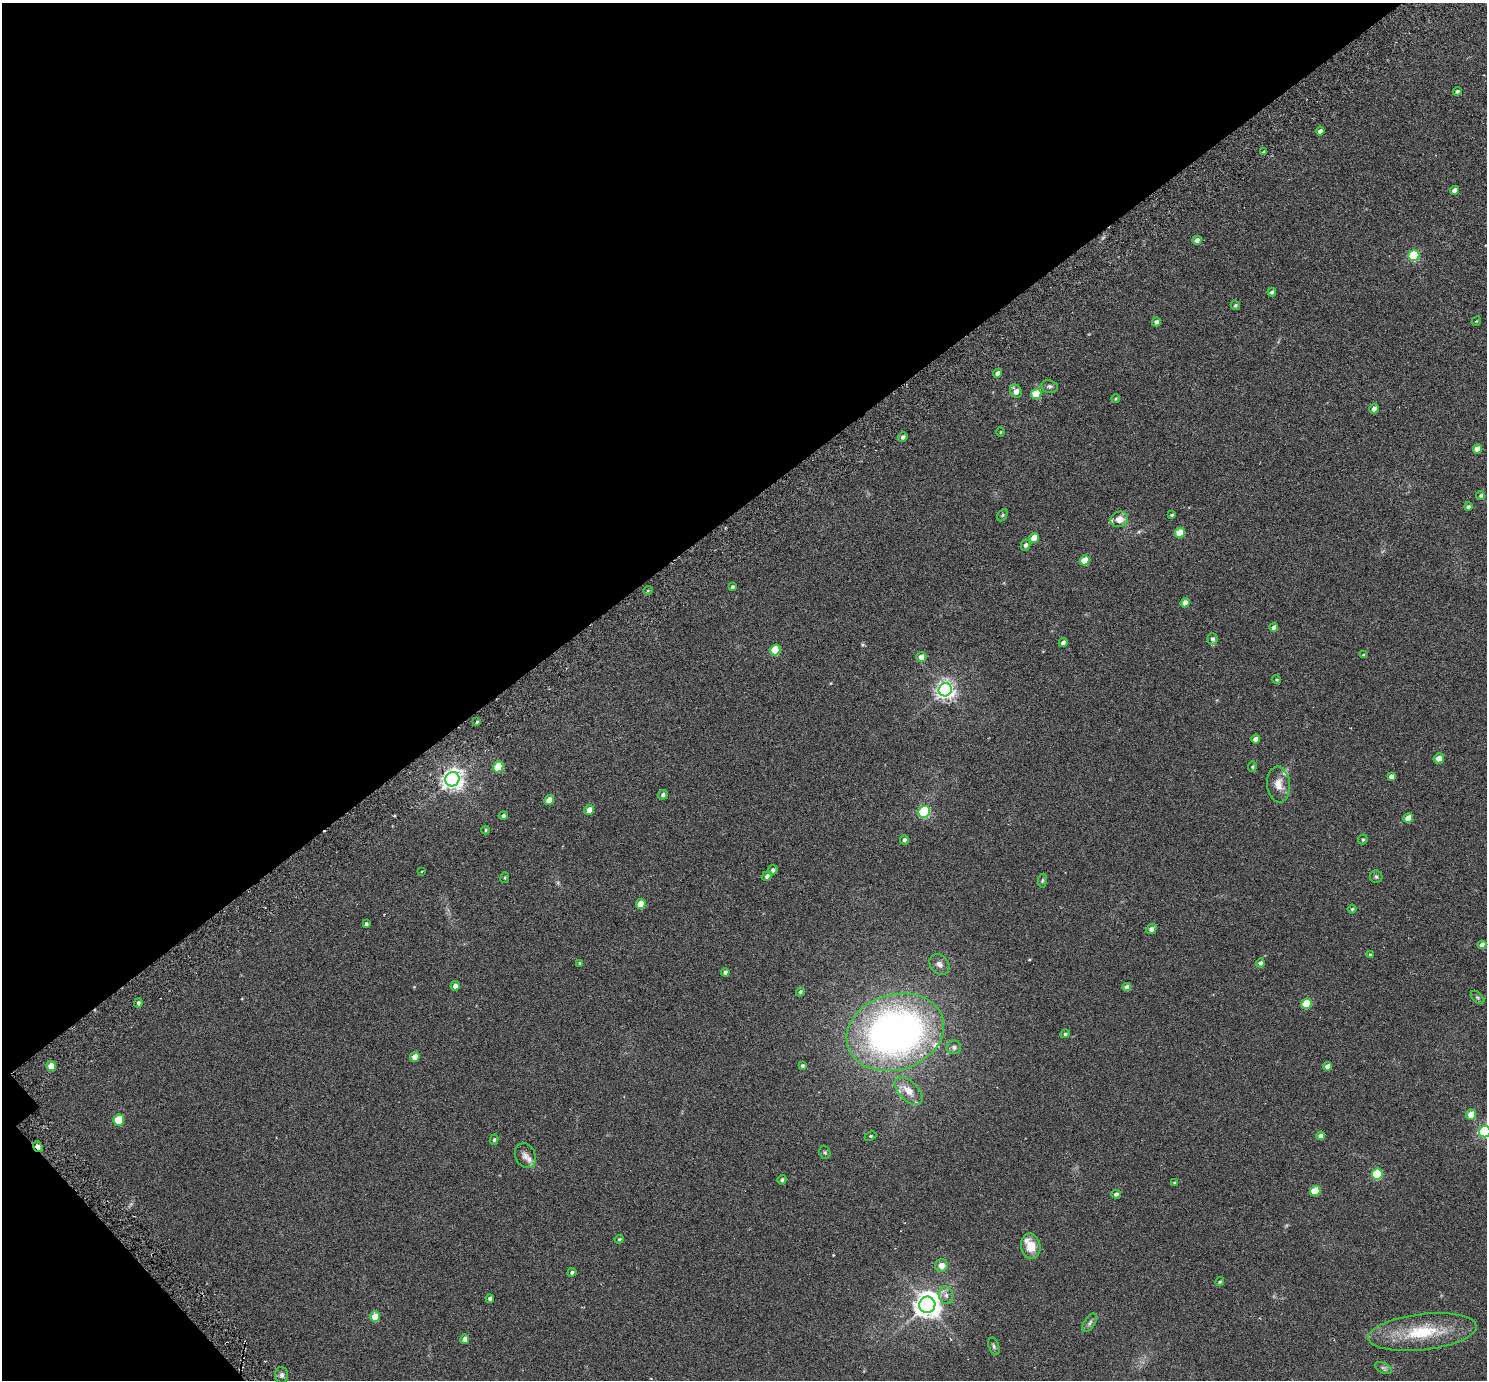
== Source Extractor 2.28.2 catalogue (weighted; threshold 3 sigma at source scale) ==
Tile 5 of 4 x 4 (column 1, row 2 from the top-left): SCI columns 67-1551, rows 2967-4344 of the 6069 x 6069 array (HDU 1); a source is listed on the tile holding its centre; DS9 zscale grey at full resolution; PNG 1489 x 1382 px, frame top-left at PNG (2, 3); each listed source drawn as its Kron ellipse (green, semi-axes under 4 px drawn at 4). Shown black and unused: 38% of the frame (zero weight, under 3 of 6 exposures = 3% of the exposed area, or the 3 px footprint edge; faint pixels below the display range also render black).
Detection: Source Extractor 2.28.2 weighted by HDU 2 'WHT'; one run over the whole footprint, this tile lists its part. Background 0.0263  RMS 0.0071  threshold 0.029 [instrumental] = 3 sigma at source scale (4.09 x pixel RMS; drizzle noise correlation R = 1.36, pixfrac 0.8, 0.05/0.05 arcsec/px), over >= 5 px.
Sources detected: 120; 5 inside a brighter listed object's ellipse — not listed separately; the other 115 listed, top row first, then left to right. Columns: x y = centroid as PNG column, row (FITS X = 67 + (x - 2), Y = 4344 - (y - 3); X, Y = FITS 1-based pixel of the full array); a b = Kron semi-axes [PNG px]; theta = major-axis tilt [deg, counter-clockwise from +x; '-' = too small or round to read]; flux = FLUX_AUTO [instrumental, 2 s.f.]
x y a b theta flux
1457 91 4 4 - 1.2
1320 131 4 4 - 2.3
1264 152 4 3 - 1.2
1455 190 4 4 - 4.4
1197 240 4 4 - 3.5
1414 256 6 5 - 44
1272 292 4 3 - 1.5
1235 305 4 4 - 0.99
1476 321 5 3 - 0.46
1156 322 4 4 - 1.9
998 373 4 4 - 3.4
1049 386 8 6 -9 1.5
1016 391 7 5 -56 4.3
1036 394 5 5 - 17
1116 399 4 3 - 0.66
1374 409 5 4 - 2.8
1001 432 5 3 - 0.47
903 437 5 4 - 1.9
1477 449 5 4 - 7.2
1481 495 4 4 - 1.1
1468 507 4 4 - 1.7
1002 515 6 4 60 0.85
1172 515 4 3 - 0.82
1119 519 9 7 17 5.4
1180 533 5 5 - 17
1034 538 5 4 - 8.9
1025 545 6 4 63 1.6
1085 560 5 4 - 12
732 587 4 4 - 1.1
648 590 5 3 - 0.59
1185 603 5 4 - 4.7
1274 627 4 4 - 3
1212 639 5 5 - 1.7
1063 643 4 4 - 2.7
775 650 5 5 - 24
1364 655 4 3 - 1.1
921 657 5 5 - 3.8
1276 680 5 4 - 0.76
945 690 7 6 - 270
477 722 4 3 - 0.78
1256 739 4 4 - 4
1439 758 5 5 - 5.1
498 767 6 5 - 20
1252 767 5 4 - 0.76
1391 776 4 4 - 2.4
452 779 7 7 - 380
1278 784 18 11 -84 6.5
663 795 5 4 - 1.5
549 800 5 4 - 6.6
589 810 5 4 - 5.6
924 812 6 5 - 63
503 816 4 4 - 1.3
1408 818 5 4 - 9.7
486 830 4 4 - 0.64
1363 839 5 4 - 1
904 840 4 4 - 1.5
773 870 5 4 - 1.6
422 871 3 2 - 0.5
767 876 5 4 - 2.5
1376 877 6 6 - 1.2
505 878 5 3 - 0.56
1042 881 7 4 82 0.87
641 904 5 4 - 10
1352 909 4 4 - 0.78
366 924 4 3 - 1.2
1151 929 6 4 42 2.6
1482 945 4 4 - 2.9
1370 955 4 3 - 0.67
580 963 3 3 - 0.85
1260 963 4 4 - 1.6
939 964 11 8 -49 2.8
725 972 4 4 - 1.6
455 986 4 4 - 2.6
1127 987 4 4 - 2.4
800 992 5 4 - 0.96
1477 998 8 5 -44 1.1
138 1003 4 4 - 1.2
1306 1004 5 5 - 22
895 1032 50 37 17 290
1065 1034 5 4 - 1.2
954 1047 7 6 - 1.6
415 1057 5 4 - 6.6
51 1066 5 4 - 7.9
802 1066 4 3 - 0.98
1327 1066 4 4 - 2.8
909 1091 17 9 -44 7.5
1471 1115 5 4 - 9.2
119 1120 6 5 - 16
1485 1132 6 5 - 94
870 1136 6 4 26 0.82
1321 1136 4 4 - 3.8
494 1140 5 4 - 0.9
38 1147 6 4 -52 5.3
825 1152 7 5 -68 0.9
525 1156 13 10 -65 3.8
1377 1174 5 5 - 39
782 1180 5 4 - 1.1
1174 1183 4 3 - 0.56
1315 1191 5 5 - 16
1116 1194 4 4 - 1.7
619 1239 4 4 - 0.69
1031 1246 13 9 -80 9.7
941 1266 6 6 - 4.8
572 1272 4 4 - 1.2
1220 1282 4 4 - 0.76
946 1295 9 7 -74 2.7
490 1299 4 4 - 1.3
927 1305 8 8 - 610
375 1317 5 5 - 8.2
1090 1323 10 5 57 1.7
1422 1332 54 18 6 32
465 1339 5 4 - 3.1
994 1346 9 5 -72 1.3
1383 1368 9 5 -26 1.4
282 1375 8 6 90 1.9
Overlapping masked pixels (flux is a lower limit): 1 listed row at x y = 38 1147
Isophote crosses this tile's border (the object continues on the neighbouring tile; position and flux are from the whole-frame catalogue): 1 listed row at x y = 1485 1132